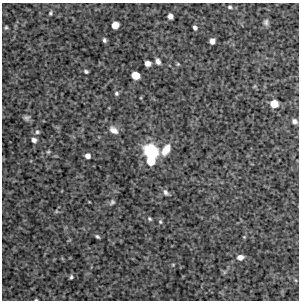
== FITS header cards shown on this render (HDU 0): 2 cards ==
NAXIS1  =                  297 /Length X axis
NAXIS2  =                  298 /Length Y axis

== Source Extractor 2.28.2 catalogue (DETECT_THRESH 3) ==
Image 297 x 298 px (HDU 0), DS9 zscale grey, 1 PNG px = 1 image px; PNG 301 x 302 px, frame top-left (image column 1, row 298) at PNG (2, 3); no overlay
Background 3950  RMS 190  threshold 575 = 3 sigma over >= 5 px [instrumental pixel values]
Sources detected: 36; all 36 listed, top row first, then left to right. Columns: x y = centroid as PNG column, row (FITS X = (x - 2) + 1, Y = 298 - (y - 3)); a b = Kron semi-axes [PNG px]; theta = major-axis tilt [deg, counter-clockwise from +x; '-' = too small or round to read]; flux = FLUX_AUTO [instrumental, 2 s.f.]
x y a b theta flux
230 7 5 4 - 20000
50 13 5 4 - 18000
170 16 5 5 - 55000
266 22 9 6 -89 39000
115 25 6 5 - 160000
6 27 5 4 - 16000
195 27 4 4 - 35000
104 40 5 4 - 25000
212 41 5 5 - 73000
158 61 6 4 -64 50000
148 63 5 5 - 74000
178 64 5 4 - 14000
86 71 4 3 - 21000
136 75 6 5 - 200000
116 93 6 5 - 24000
274 104 6 6 - 190000
26 118 9 7 18 39000
294 121 6 5 - 45000
113 130 12 8 -38 83000
37 132 6 6 - 30000
34 140 6 5 - 48000
166 150 13 8 58 180000
151 151 12 10 -37 750000
48 152 5 5 - 17000
88 156 5 5 - 57000
151 161 7 7 - 240000
166 192 8 5 -53 36000
112 202 8 6 40 29000
56 211 5 3 - 11000
149 219 6 4 -42 19000
160 222 6 5 - 20000
97 236 6 4 -33 22000
240 257 7 6 - 61000
173 265 5 4 - 12000
71 277 5 4 - 21000
36 300 3 2 - 8900
At the frame edge (FLAGS 8, measured only in part): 1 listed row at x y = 36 300